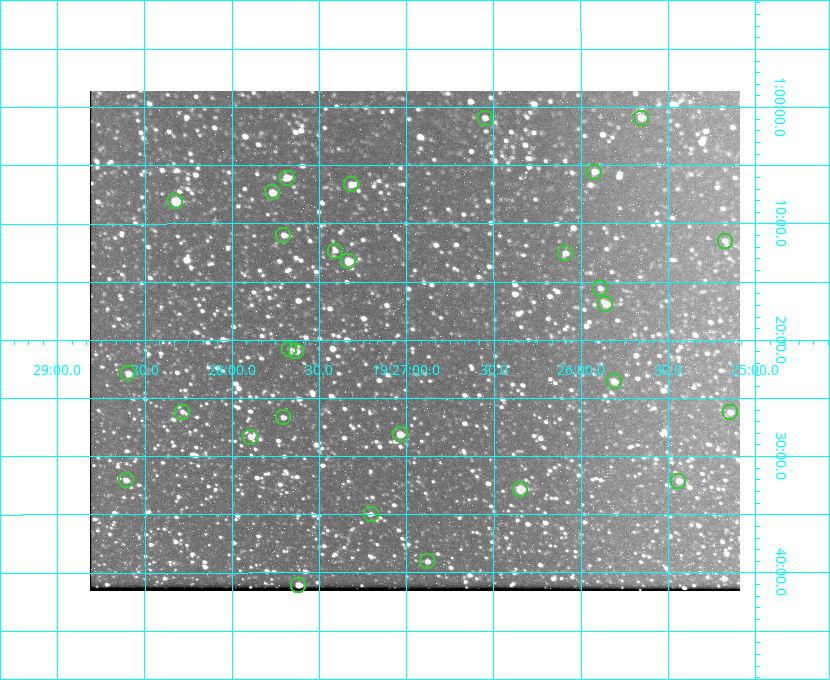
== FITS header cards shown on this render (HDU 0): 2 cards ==
NAXIS1  =                  650 / Width of table row in bytes
NAXIS2  =                  500 / Number of rows in table

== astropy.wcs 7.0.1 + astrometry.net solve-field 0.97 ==
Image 650 x 500 px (HDU 0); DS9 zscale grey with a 90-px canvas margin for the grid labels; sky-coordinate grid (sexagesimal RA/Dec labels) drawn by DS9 from the SOLVED WCS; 29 Tycho-2 reference stars matched to detected sources circled (green)
Header WCS: none
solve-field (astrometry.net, Tycho-2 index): SOLVED blind (the file carries no WCS)
Solved WCS: RA---TAN-SIP/DEC--TAN-SIP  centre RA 19:26:57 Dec +01:20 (291.74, +1.33 deg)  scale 5.16 arcsec/px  FOV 55.9' x 43.0'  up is -180 deg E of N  parity flipped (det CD > 0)
(file carries no celestial WCS; the grid is the blind solution)
Tycho-2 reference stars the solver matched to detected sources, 29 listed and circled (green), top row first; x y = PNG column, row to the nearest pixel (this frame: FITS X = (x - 90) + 1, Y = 500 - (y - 91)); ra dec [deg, ICRS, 3 dp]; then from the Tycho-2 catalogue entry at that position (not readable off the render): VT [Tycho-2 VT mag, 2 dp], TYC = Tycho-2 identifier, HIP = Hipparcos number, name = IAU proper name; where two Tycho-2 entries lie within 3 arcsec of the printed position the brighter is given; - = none
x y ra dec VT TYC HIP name
485 118 291.638 +1.015 11.72 465-554-1 - -
641 118 291.414 +1.016 11.47 465-1456-1 - -
594 172 291.480 +1.092 11.69 465-523-1 - -
287 178 291.921 +1.101 10.89 465-1942-1 - -
351 184 291.829 +1.111 10.78 465-2030-1 - -
272 192 291.942 +1.122 10.76 465-1161-1 - -
175 201 292.081 +1.135 10.24 465-979-1 - -
283 235 291.926 +1.184 11.49 465-1994-1 - -
725 241 291.294 +1.191 12.55 465-657-1 - -
335 251 291.853 +1.206 11.17 465-1444-1 - -
565 253 291.522 +1.209 11.81 465-867-1 - -
348 261 291.833 +1.221 9.77 465-1968-1 - -
600 288 291.472 +1.260 11.72 465-772-1 - -
605 304 291.465 +1.282 11.06 465-140-1 - -
289 349 291.918 +1.346 12.72 465-661-1 - -
296 351 291.908 +1.350 10.94 465-1840-1 - -
128 373 292.148 +1.381 10.77 465-611-1 - -
614 381 291.453 +1.393 11.17 465-261-1 - -
182 412 292.071 +1.436 12.12 465-1311-1 - -
730 412 291.287 +1.437 11.86 465-1616-1 - -
283 417 291.927 +1.444 11.17 465-873-1 - -
400 434 291.759 +1.468 10.00 465-530-1 - -
250 437 291.973 +1.472 10.69 465-577-1 - -
126 480 292.152 +1.534 10.91 465-857-1 - -
678 481 291.360 +1.535 11.71 465-397-1 - -
520 489 291.587 +1.547 9.51 465-596-1 - -
371 514 291.801 +1.583 12.28 465-1290-1 - -
427 561 291.720 +1.651 11.47 465-675-1 - -
298 585 291.905 +1.685 9.70 465-808-1 - -